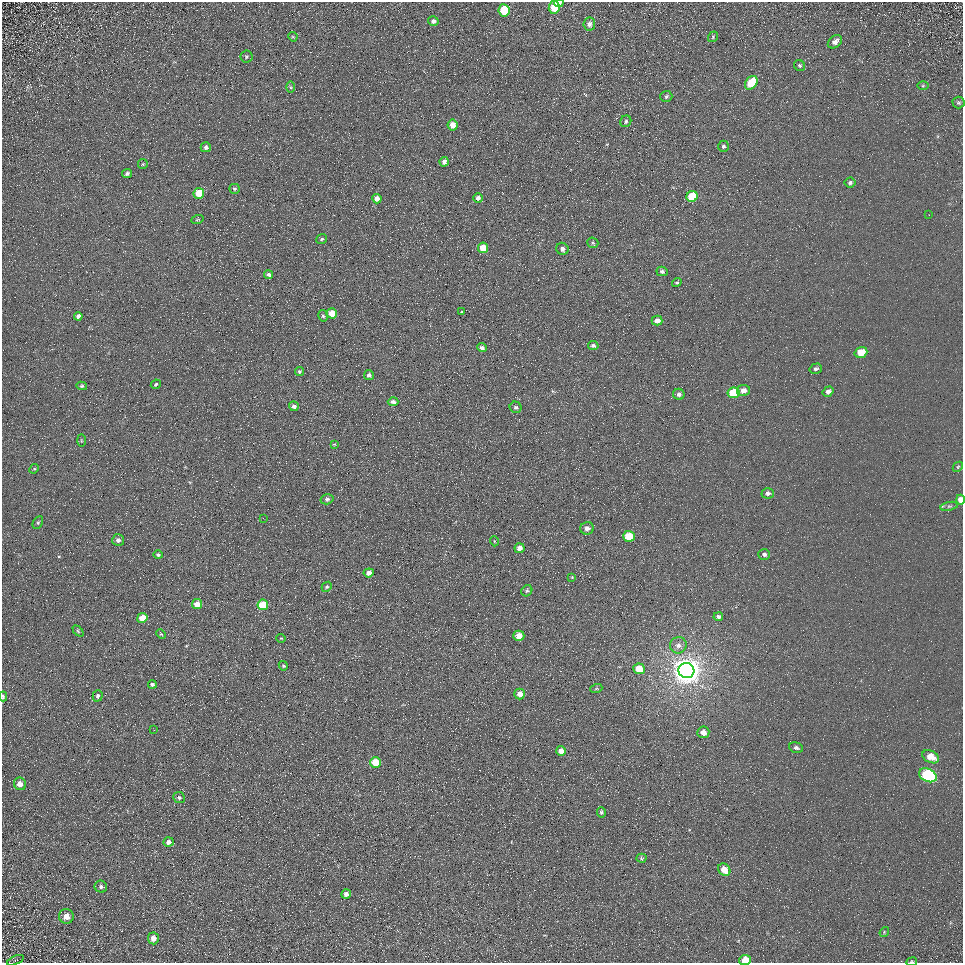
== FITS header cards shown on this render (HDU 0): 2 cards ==
NAXIS1  =                  961
NAXIS2  =                  961

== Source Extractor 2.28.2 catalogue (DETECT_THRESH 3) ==
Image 961 x 961 px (HDU 0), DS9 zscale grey, 1 PNG px = 1 image px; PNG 965 x 965 px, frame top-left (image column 1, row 961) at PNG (2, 2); each listed source drawn as its Kron ellipse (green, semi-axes under 4 px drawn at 4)
Background 5.37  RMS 7.8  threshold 23.3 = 3 sigma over >= 5 px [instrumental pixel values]
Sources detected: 116; all 116 listed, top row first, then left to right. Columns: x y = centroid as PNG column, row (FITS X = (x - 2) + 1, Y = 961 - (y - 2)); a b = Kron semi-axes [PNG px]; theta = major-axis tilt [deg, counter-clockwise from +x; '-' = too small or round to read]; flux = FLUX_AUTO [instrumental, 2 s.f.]
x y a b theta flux
559 3 5 4 - 2100
554 7 6 5 - 15000
504 10 6 5 - 20000
433 21 5 5 - 1900
589 24 6 6 - 2100
293 37 5 4 - 560
713 37 5 4 - 660
835 42 8 5 39 2600
246 57 6 6 - 860
799 65 6 5 - 870
751 83 7 5 52 17000
923 86 6 4 1 610
290 87 6 4 -89 730
666 96 6 5 - 1300
958 103 6 6 - 950
626 121 6 5 - 1000
453 125 5 5 - 5000
723 146 6 5 - 1300
206 147 5 5 - 1300
444 162 5 4 - 2700
143 164 5 4 - 590
127 174 5 4 - 1200
850 183 5 5 - 1200
234 189 5 5 - 830
199 193 5 5 - 11000
692 196 5 5 - 17000
478 198 5 4 - 2400
377 199 5 4 - 3900
929 215 2 2 - 270
197 220 6 4 19 570
322 239 5 4 - 760
593 243 6 5 - 760
483 248 5 5 - 11000
562 249 6 6 - 2000
662 271 5 5 - 1200
268 275 4 4 - 1500
677 283 5 4 - 780
462 312 4 3 - 580
332 313 5 5 - 7500
78 316 4 4 - 1800
323 316 6 4 -73 880
657 321 5 5 - 3200
593 346 5 4 - 1200
482 348 5 4 - 1600
861 352 6 5 - 11000
816 369 6 5 - 1300
299 371 4 4 - 910
369 375 5 5 - 1300
156 384 5 4 - 840
82 386 5 4 - 740
743 390 6 5 - 3100
828 392 6 4 35 1900
734 393 6 5 - 21000
679 394 5 5 - 1600
393 402 5 4 - 1400
294 406 5 4 - 1700
516 407 6 5 - 1200
81 441 6 3 -90 570
334 444 4 2 - 380
958 467 6 4 45 710
34 469 5 4 - 720
768 493 6 5 - 1600
327 499 6 5 - 1000
960 500 5 4 - 4500
949 506 9 3 13 970
263 518 2 2 - 2600
38 523 7 4 63 880
587 528 6 6 - 2300
629 536 6 5 - 18000
118 540 6 6 - 1700
494 541 5 3 - 400
520 548 5 5 - 3000
764 554 6 5 - 1500
158 555 5 4 - 820
369 573 5 4 - 2600
572 577 4 3 - 480
327 587 5 4 - 820
527 591 6 5 - 890
197 604 5 5 - 5200
263 605 5 5 - 15000
718 617 5 4 - 1300
142 618 5 5 - 7700
78 631 6 4 -46 730
161 634 5 3 - 500
519 636 5 5 - 5700
281 638 5 3 - 410
678 645 8 8 - 2700
283 666 5 4 - 710
639 669 5 5 - 11000
686 671 8 7 - 850000
152 684 4 4 - 1200
596 689 6 4 19 710
520 694 5 5 - 3700
3 696 5 3 - 770
98 696 6 5 - 1200
154 730 2 2 - 260
703 732 6 6 - 4000
796 748 7 5 -17 1400
561 751 5 4 - 4800
931 757 9 6 -26 7300
375 762 5 5 - 13000
928 775 9 6 -27 59000
20 784 6 6 - 3600
179 797 6 5 - 1000
601 812 5 4 - 980
168 842 5 4 - 2200
641 858 5 4 - 630
724 870 7 5 -44 7000
101 887 6 6 - 1400
346 894 5 4 - 2400
66 916 7 7 - 3800
884 932 5 4 - 590
153 938 6 5 - 3400
15 960 9 3 22 650
745 960 6 5 - 10000
912 962 5 3 - 470
At the frame edge (FLAGS 8, measured only in part): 5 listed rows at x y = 559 3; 960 500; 3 696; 745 960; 912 962